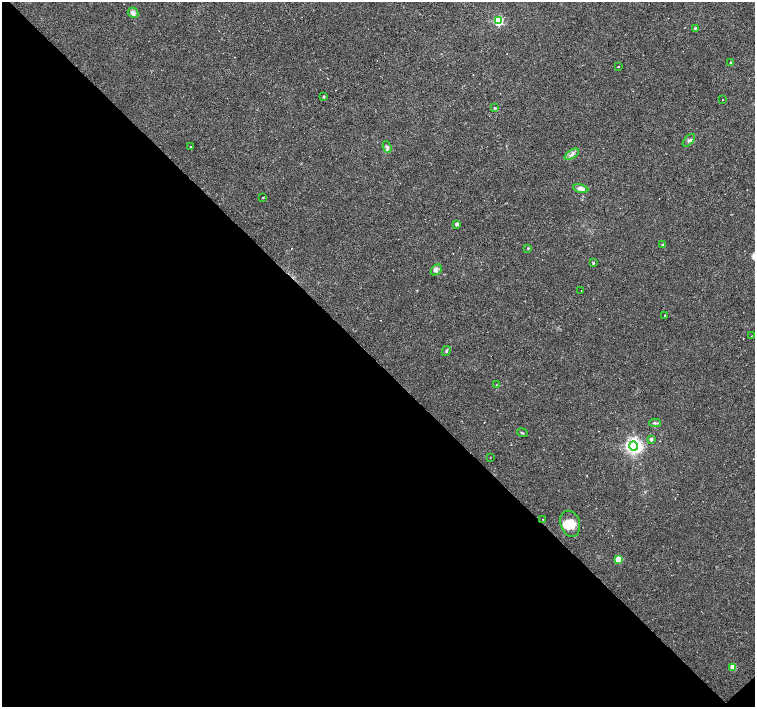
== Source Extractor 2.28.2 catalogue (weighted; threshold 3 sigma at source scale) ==
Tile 14 of 4 x 4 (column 2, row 4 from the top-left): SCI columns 1506-3010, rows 150-1559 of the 6020 x 6003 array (HDU 1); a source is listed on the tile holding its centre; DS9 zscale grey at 2 x 2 block average (1 PNG px = mean of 2 x 2 image px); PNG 757 x 709 px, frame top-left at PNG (2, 2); each listed source drawn as its Kron ellipse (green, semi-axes under 4 px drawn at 4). Shown black and unused: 49% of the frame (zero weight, under 2 of 3 exposures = <1% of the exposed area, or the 3 px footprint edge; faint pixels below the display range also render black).
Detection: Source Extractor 2.28.2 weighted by HDU 2 'WHT'; one run over the whole footprint, this tile lists its part. Background 0.0355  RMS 0.0036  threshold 0.0163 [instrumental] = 3 sigma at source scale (4.5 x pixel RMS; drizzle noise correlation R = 1.50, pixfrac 1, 0.0396/0.0396 arcsec/px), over >= 5 px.
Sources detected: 45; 8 cosmic-ray / hot-pixel residue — neither listed nor drawn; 4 inside a brighter listed object's ellipse — not listed separately; the other 33 listed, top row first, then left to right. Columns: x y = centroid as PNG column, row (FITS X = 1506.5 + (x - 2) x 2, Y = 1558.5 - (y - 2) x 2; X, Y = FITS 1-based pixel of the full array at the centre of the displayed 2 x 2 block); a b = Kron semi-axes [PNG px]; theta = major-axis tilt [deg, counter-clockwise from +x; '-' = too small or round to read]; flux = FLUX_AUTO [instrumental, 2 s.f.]
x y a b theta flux
133 13 5 5 - 3.4
498 21 4 3 - 70
695 28 3 2 - 0.95
730 63 2 2 - 0.82
618 67 2 2 - 11
324 97 3 2 - 1
723 100 2 2 - 2.9
495 108 4 3 - 0.89
689 140 8 3 46 1.7
191 146 2 2 - 0.69
387 147 6 3 -69 1.6
572 154 8 3 34 2.3
581 188 8 4 -12 4.2
263 198 2 2 - 11
457 224 3 3 - 3
663 244 2 2 - 1.1
528 248 3 2 - 0.61
593 263 3 3 - 0.76
436 270 6 4 44 2.6
581 291 2 2 - 0.91
665 315 2 2 - 3.2
752 336 2 2 - 0.41
446 351 5 3 - 1.2
497 385 3 2 - 0.54
655 423 6 3 1 1.4
522 433 5 2 - 0.64
651 439 3 3 - 2.6
634 446 4 4 - 300
490 458 2 2 - 0.89
543 519 2 2 - 0.33
570 524 13 9 -71 11
618 559 3 3 - 22
733 667 3 3 - 14